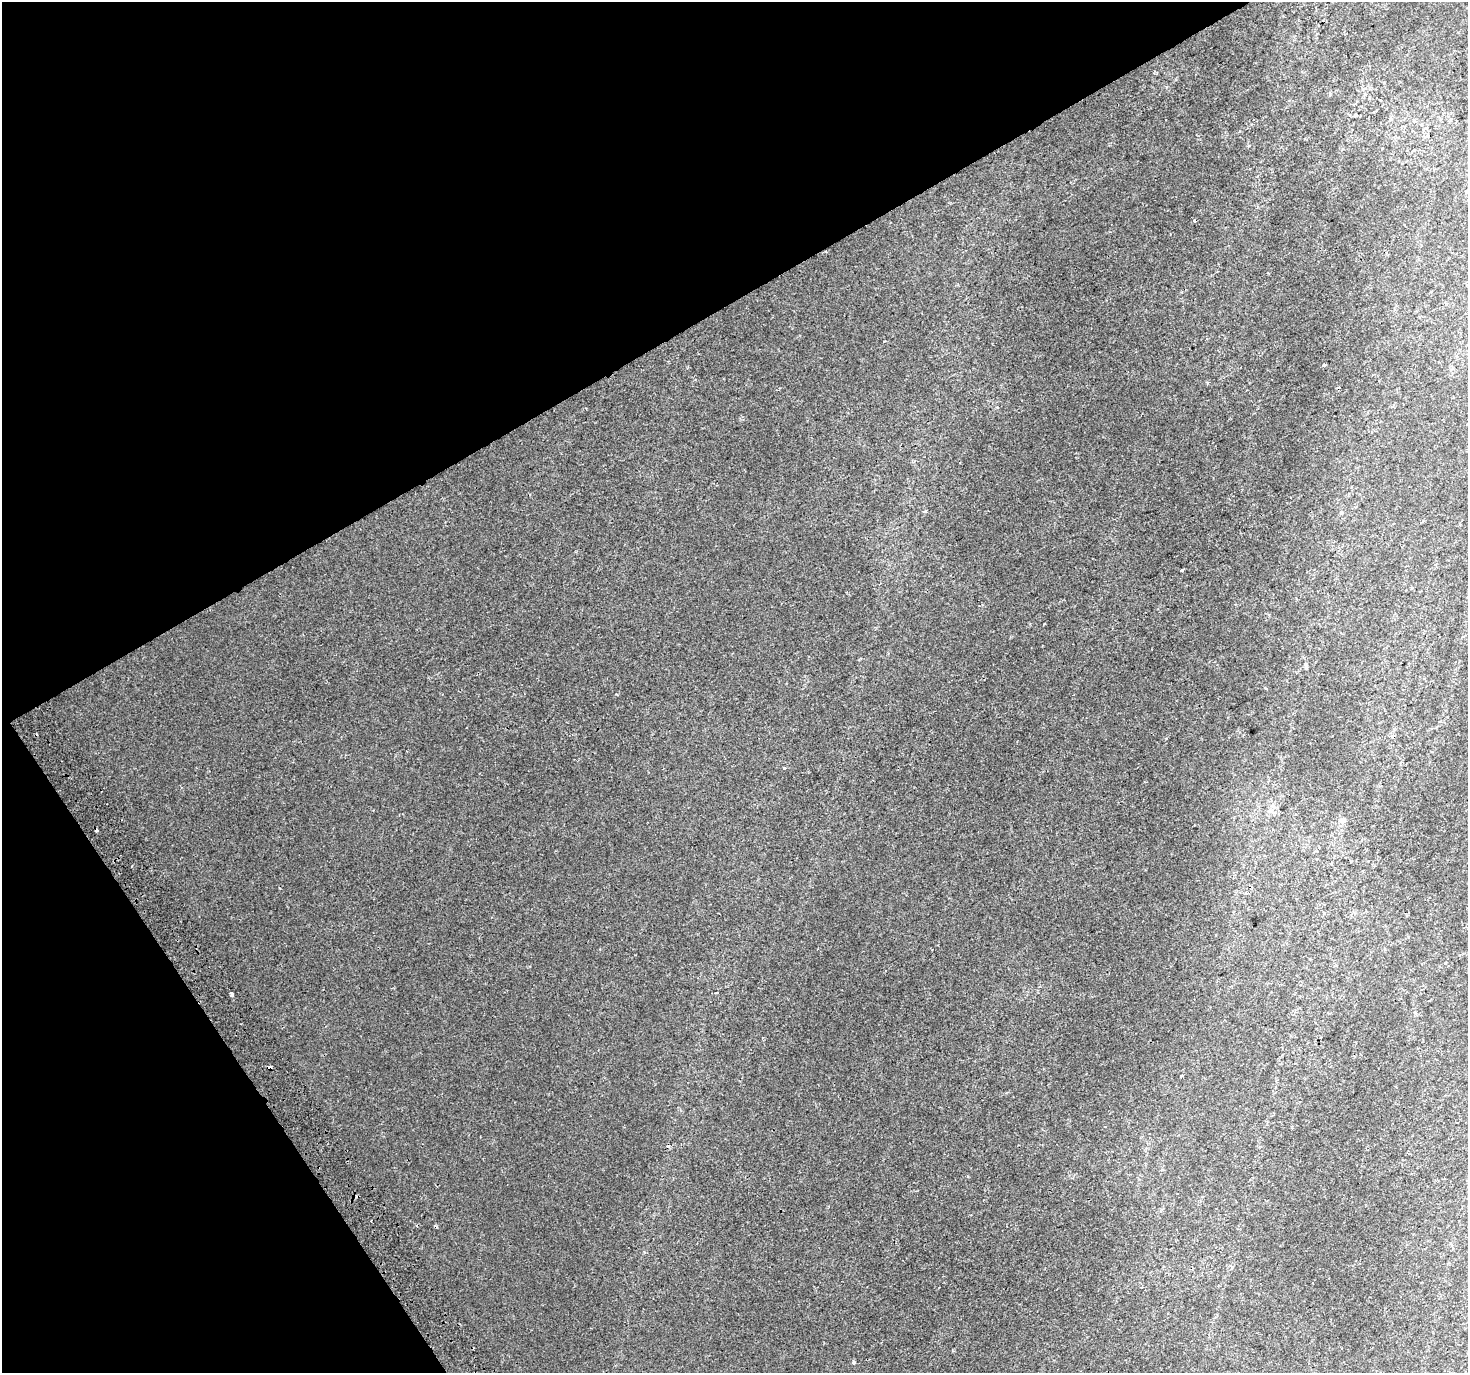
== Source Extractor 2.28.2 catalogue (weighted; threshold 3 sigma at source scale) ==
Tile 5 of 4 x 4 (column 1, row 2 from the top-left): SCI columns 41-1506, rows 2939-4309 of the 5943 x 5816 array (HDU 1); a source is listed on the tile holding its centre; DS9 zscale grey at full resolution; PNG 1470 x 1375 px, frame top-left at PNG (2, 2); no overlay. Shown black and unused: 30% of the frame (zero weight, under 2 of 3 exposures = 2% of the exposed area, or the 3 px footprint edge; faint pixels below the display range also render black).
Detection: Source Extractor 2.28.2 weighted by HDU 2 'WHT'; one run over the whole footprint, this tile lists its part. Background 8.95e-04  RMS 0.0029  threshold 0.013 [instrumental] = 3 sigma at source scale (4.5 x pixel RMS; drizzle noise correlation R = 1.50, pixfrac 1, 0.0396/0.0396 arcsec/px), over >= 5 px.
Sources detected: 20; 5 cosmic-ray / hot-pixel residue — not listed; the other 15 listed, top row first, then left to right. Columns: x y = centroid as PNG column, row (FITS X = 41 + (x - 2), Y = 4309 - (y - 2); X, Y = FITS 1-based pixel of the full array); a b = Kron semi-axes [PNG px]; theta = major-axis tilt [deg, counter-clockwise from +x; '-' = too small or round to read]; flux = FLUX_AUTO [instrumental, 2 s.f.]
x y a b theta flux
1355 115 5 5 - 0.59
1414 121 6 5 - 0.65
1194 221 4 3 - 0.43
1324 365 4 3 - 0.41
926 511 5 3 - 0.36
1182 570 4 3 - 1.5
1306 665 7 5 -87 0.49
1265 689 3 3 - 0.98
784 768 3 3 - 1.8
1342 820 10 6 27 0.86
1331 863 3 3 - 1.6
1215 935 3 2 - 0.32
232 994 4 3 - 1.8
1181 1076 3 3 - 0.48
853 1362 3 3 - 0.92
Unlisted compact peaks at least as high as the median listed source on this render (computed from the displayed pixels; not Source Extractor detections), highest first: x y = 616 694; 884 341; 644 1252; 1207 383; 1044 624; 968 1176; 997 407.